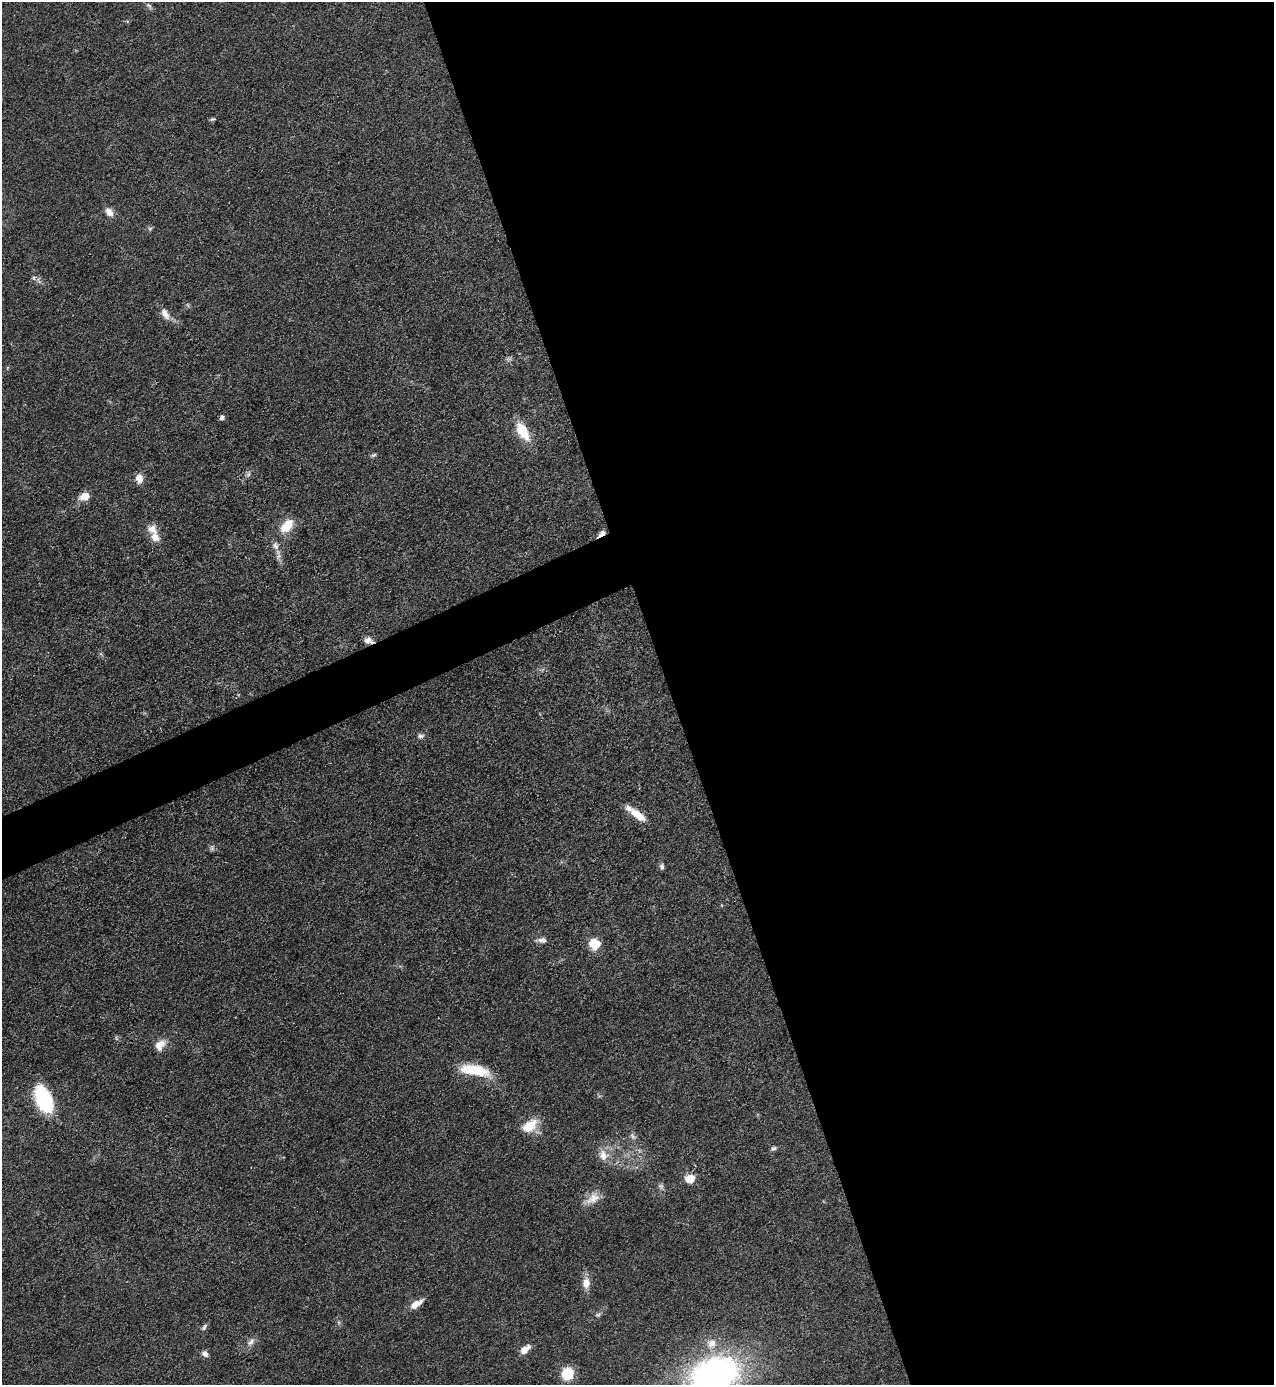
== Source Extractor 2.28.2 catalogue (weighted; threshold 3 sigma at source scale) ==
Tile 8 of 4 x 4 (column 4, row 2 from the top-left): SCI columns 3967-5238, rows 2767-4149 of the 5520 x 5533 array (HDU 1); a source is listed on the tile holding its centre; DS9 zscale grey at full resolution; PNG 1276 x 1387 px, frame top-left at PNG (2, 2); no overlay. Shown black and unused: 50% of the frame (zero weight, under 3 of 4 exposures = <1% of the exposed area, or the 3 px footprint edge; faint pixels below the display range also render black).
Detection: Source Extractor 2.28.2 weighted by HDU 2 'WHT'; one run over the whole footprint, this tile lists its part. Background 0.0496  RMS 0.0054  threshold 0.0244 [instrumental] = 3 sigma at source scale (4.5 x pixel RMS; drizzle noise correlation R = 1.50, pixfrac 1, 0.05/0.05 arcsec/px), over >= 5 px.
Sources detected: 44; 1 too faint to see at this stretch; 1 cosmic-ray / hot-pixel residue — not listed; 2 inside a brighter listed object's ellipse — not listed separately; the other 40 listed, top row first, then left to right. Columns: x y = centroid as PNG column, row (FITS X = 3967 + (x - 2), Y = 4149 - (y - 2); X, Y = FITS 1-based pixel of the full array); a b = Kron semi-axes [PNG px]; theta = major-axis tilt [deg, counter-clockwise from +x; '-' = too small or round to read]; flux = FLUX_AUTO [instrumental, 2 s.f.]
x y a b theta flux
149 6 9 5 -50 1.4
212 119 7 5 14 0.94
109 212 13 8 -54 3.8
150 228 7 4 19 0.94
34 278 7 4 -89 0.98
165 314 17 8 -58 4.6
523 431 23 11 -59 14
374 455 7 4 26 0.97
139 478 10 7 -86 5
84 496 13 9 17 5.8
287 526 19 11 47 11
152 529 13 11 -27 5.2
601 534 11 5 36 2.8
275 546 12 8 -71 3.3
368 640 10 8 -15 3.7
421 736 9 6 -8 1.6
638 815 21 8 -37 8.8
662 867 8 6 -85 1.5
541 940 14 7 0 2.8
595 944 11 11 - 12
160 1045 16 10 51 5.4
475 1070 30 10 -10 23
44 1099 26 14 -68 44
530 1126 19 11 35 12
633 1136 11 6 -45 1.8
773 1148 8 5 23 1.3
603 1155 16 11 -64 6.2
690 1179 6 5 - 20
660 1186 8 7 - 1.6
593 1198 21 12 34 6.9
586 1283 13 9 88 5.5
416 1304 16 7 32 5.9
598 1315 7 5 19 1.1
204 1327 11 5 56 1.4
251 1342 13 7 48 2.9
711 1343 14 13 - 7.1
525 1349 13 7 41 5.3
205 1354 9 7 -39 1.9
567 1374 13 11 55 14
715 1374 41 28 17 190
Overlapping masked pixels (flux is a lower limit): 2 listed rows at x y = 601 534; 368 640
Isophote crosses this tile's border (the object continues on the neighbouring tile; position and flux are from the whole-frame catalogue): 1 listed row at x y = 715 1374